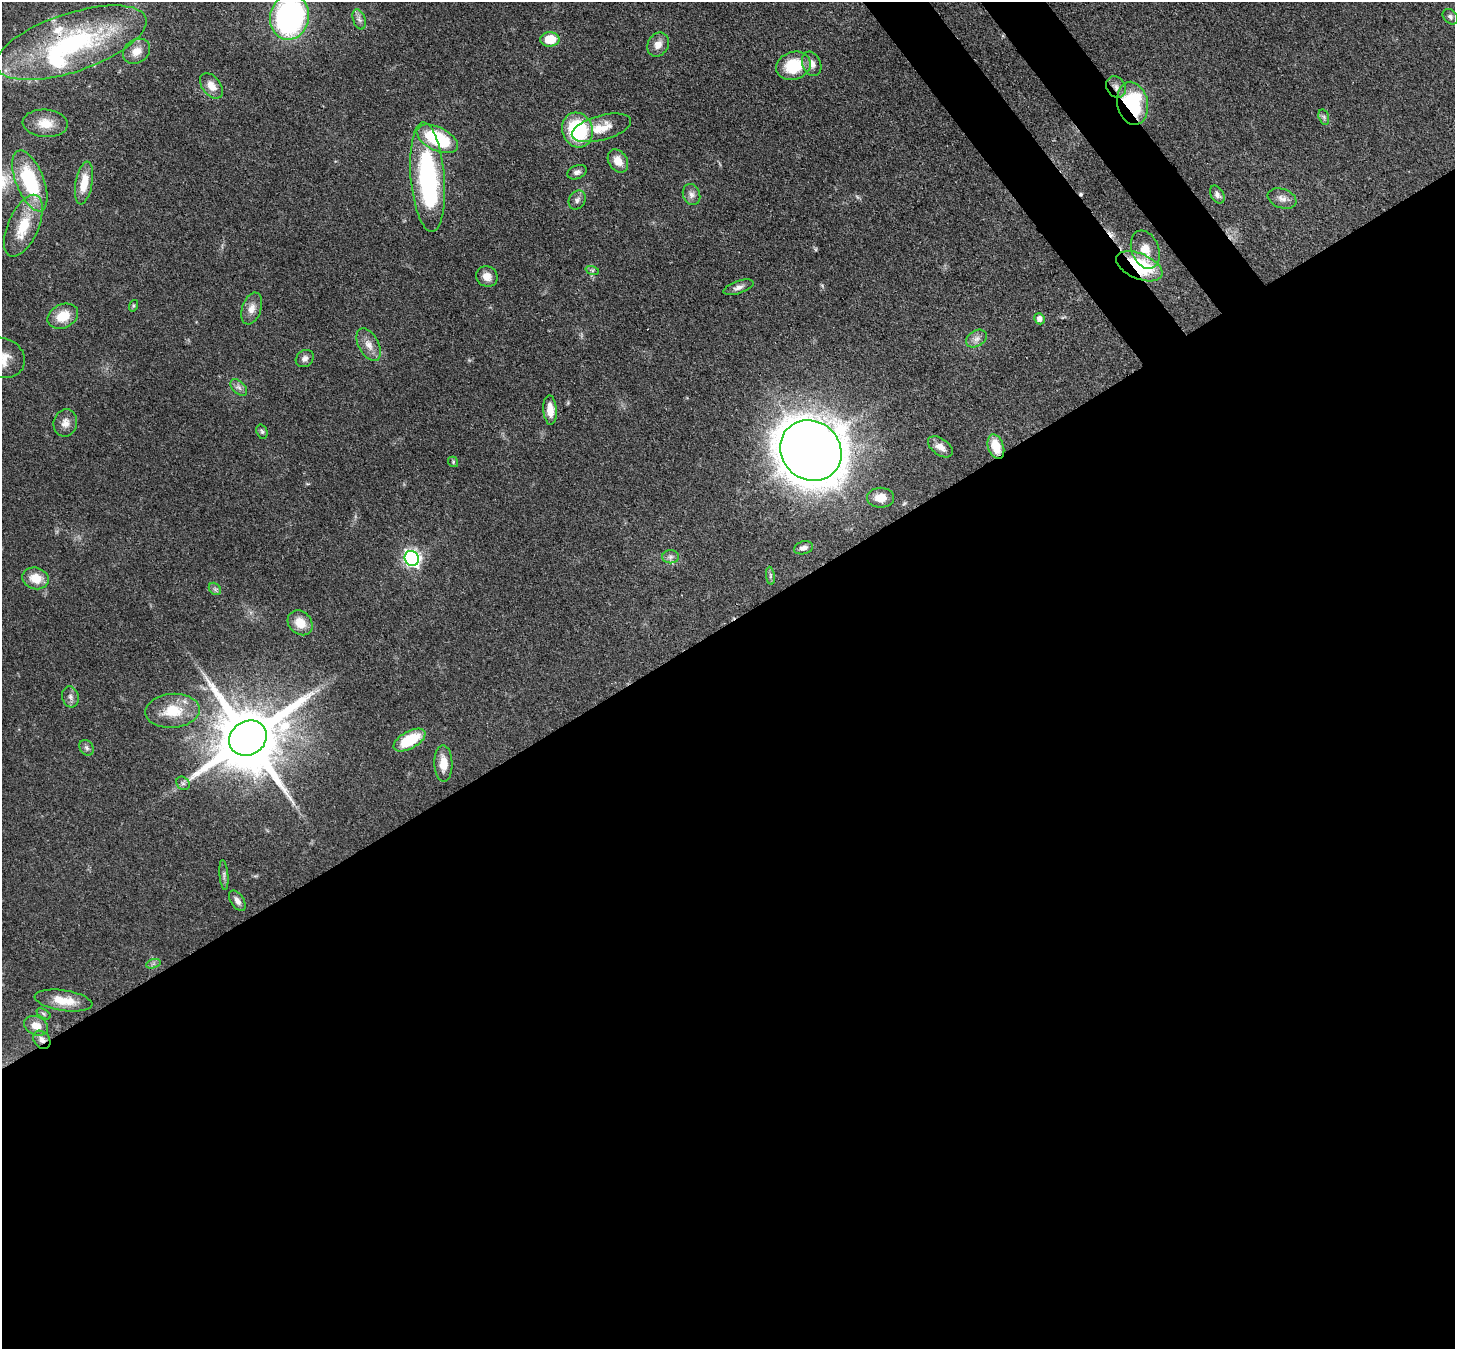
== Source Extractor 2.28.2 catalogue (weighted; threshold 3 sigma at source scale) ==
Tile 15 of 4 x 4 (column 3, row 4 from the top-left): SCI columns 2986-4438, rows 348-1694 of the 5971 x 5942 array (HDU 1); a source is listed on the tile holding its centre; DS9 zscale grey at full resolution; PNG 1457 x 1351 px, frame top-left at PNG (2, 2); each listed source drawn as its Kron ellipse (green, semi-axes under 4 px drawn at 4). Shown black and unused: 56% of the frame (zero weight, under 3 of 4 exposures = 7% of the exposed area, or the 3 px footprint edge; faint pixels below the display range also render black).
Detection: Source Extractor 2.28.2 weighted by HDU 2 'WHT'; one run over the whole footprint, this tile lists its part. Background 0.0752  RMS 0.0038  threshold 0.0172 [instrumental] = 3 sigma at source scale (4.5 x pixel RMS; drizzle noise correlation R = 1.50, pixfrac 1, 0.05/0.05 arcsec/px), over >= 5 px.
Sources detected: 75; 1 inside a brighter object's white glare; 2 cosmic-ray / hot-pixel residue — neither listed nor drawn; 2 inside a brighter listed object's ellipse — not listed separately; the other 70 listed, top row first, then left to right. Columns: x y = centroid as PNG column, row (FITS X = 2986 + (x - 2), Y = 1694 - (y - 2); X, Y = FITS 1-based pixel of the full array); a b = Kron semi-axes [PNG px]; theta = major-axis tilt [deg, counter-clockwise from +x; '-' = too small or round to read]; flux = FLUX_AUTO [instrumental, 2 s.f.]
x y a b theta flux
289 17 23 19 78 91
1450 17 9 6 -46 1.1
359 19 10 6 -73 1.5
550 39 10 7 1 9.1
71 43 79 29 18 67
658 45 12 10 57 3.3
136 51 14 11 34 4.4
812 64 13 9 -67 2.8
793 66 17 14 19 15
211 86 14 9 -53 3.9
1116 87 11 9 -60 2.3
1132 103 22 15 -79 38
1324 117 8 5 -75 0.87
45 123 23 13 -5 6.3
601 128 30 12 15 7.2
577 130 18 15 -72 27
437 139 22 11 -26 26
618 161 12 9 -57 4.7
577 172 10 6 21 1.4
428 177 55 17 -85 66
30 181 32 14 -68 29
84 183 21 8 80 6.9
1217 194 9 6 -61 1.5
691 195 11 8 -70 1.9
1282 199 15 9 -20 2.5
577 200 10 8 57 1.6
23 226 33 15 66 13
1145 250 20 13 -69 5.8
1139 266 24 12 -23 33
592 270 7 4 -18 0.77
487 276 11 10 - 3.4
739 287 16 6 19 1.9
133 306 6 4 72 0.48
252 309 16 9 71 3.3
63 316 16 11 26 8.6
1040 319 5 5 - 2.3
976 339 11 8 32 2.2
369 345 18 10 -61 3.8
2 358 23 19 -24 8.2
305 359 9 8 - 1.6
239 387 10 6 -44 1.5
550 410 15 6 -86 4.5
65 423 14 11 73 3.1
262 432 7 5 -72 0.82
940 447 14 8 -35 3.1
996 447 13 7 -71 8.3
811 450 32 29 -41 1100
453 462 5 4 - 0.53
881 498 13 10 0 5.5
803 548 10 6 15 1.9
671 557 8 6 1 1.4
412 558 8 7 - 120
770 576 9 4 -82 0.79
36 578 13 10 -15 6.6
215 589 7 5 -45 0.91
300 623 13 11 -46 5.9
70 697 10 8 -74 1.8
173 711 27 17 5 12
248 738 19 17 34 4200
410 740 17 8 29 15
87 748 8 6 -53 1
443 763 18 9 -88 5
183 783 7 6 - 0.96
224 875 15 3 -85 0.98
237 901 11 6 -57 2
153 964 7 4 19 0.85
63 1000 29 10 -8 8
44 1014 8 4 -32 0.7
36 1026 12 9 -24 4.8
42 1040 10 7 -50 2.3
Overlapping masked pixels (flux is a lower limit): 6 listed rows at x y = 71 43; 1116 87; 1132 103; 1139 266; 996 447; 42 1040
Isophote crosses this tile's border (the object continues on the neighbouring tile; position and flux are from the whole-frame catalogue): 2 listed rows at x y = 289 17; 2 358